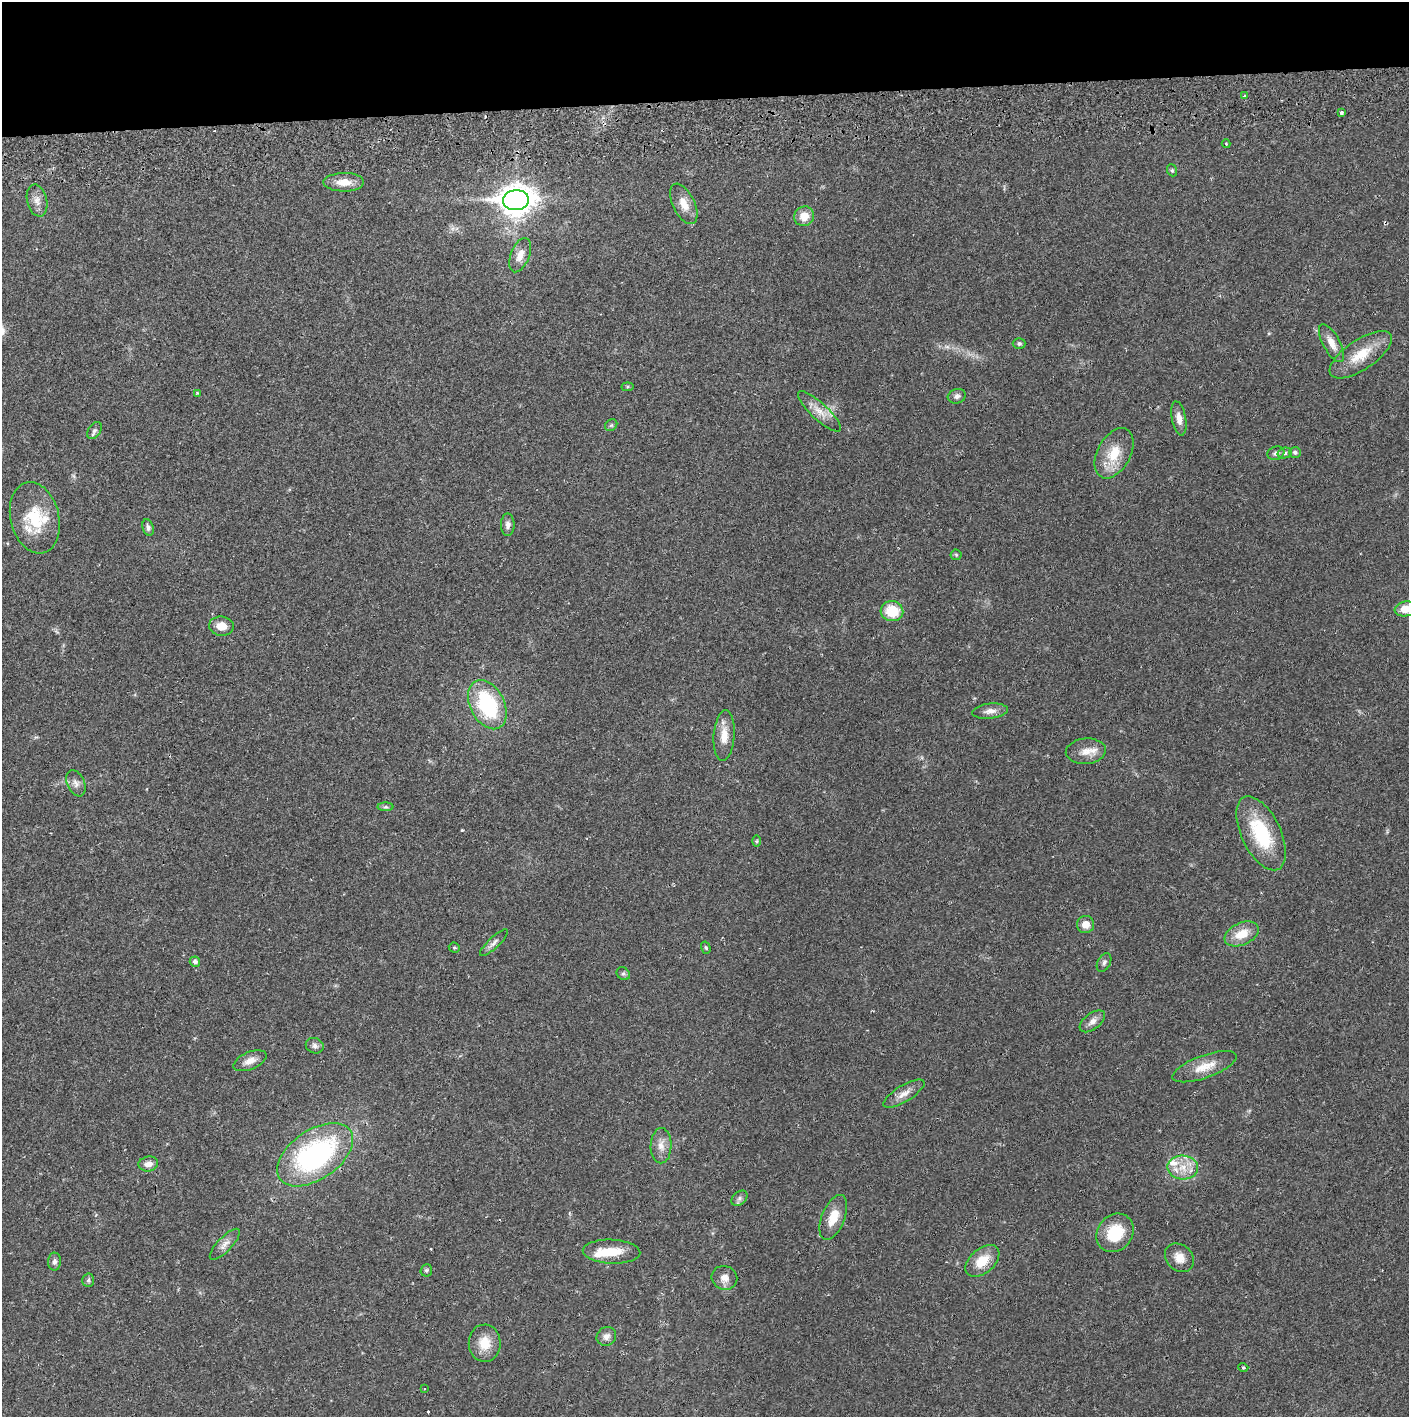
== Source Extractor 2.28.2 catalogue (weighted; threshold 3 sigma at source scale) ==
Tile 2 of 3 x 3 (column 2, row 1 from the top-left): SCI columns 1410-2816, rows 2886-4300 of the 4229 x 4358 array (HDU 1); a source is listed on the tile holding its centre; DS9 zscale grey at full resolution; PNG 1411 x 1419 px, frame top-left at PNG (2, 2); each listed source drawn as its Kron ellipse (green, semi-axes under 4 px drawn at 4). Shown black and unused: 7% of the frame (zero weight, under 2 of 3 exposures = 3% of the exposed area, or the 3 px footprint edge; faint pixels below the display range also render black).
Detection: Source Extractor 2.28.2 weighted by HDU 2 'WHT'; one run over the whole footprint, this tile lists its part. Background 0.0205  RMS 0.0034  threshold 0.0155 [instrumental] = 3 sigma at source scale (4.5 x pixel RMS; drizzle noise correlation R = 1.50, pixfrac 1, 0.05/0.05 arcsec/px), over >= 5 px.
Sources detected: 78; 1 inside a brighter object's white glare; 3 cosmic-ray / hot-pixel residue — neither listed nor drawn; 3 inside a brighter listed object's ellipse — not listed separately; the other 71 listed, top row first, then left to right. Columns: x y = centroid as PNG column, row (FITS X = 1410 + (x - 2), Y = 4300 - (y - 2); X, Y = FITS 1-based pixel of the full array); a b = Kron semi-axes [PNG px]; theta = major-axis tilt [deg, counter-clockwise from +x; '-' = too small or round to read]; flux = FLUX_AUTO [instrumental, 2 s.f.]
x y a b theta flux
1244 96 3 3 - 0.86
1342 113 4 3 - 0.86
1226 144 4 3 - 0.27
1172 170 6 5 - 0.56
344 182 20 9 1 4.6
37 200 16 10 -76 2.7
516 200 13 10 3 480
684 204 22 11 -64 4.5
804 216 10 9 - 4.3
520 255 18 9 68 3.3
1019 343 6 5 - 0.66
1332 343 21 8 -62 3.6
1361 355 36 15 34 9.2
627 387 6 4 7 0.46
197 393 3 3 - 0.32
957 396 9 7 17 1.3
819 411 28 8 -43 4.1
1179 418 17 7 -79 2.8
611 425 6 5 - 0.63
94 431 9 6 58 0.95
1295 452 6 5 - 0.79
1114 453 27 16 61 8.9
1276 453 8 6 18 1.3
1285 453 7 5 15 0.8
35 518 36 24 -76 16
508 525 11 7 -90 1.4
148 528 8 5 -73 1
956 555 5 5 - 0.46
1405 609 11 7 8 4.6
892 611 11 10 - 9.7
221 626 12 9 -4 3.4
487 705 26 17 -63 28
990 711 18 7 6 2.3
724 736 25 10 86 5
1086 751 20 12 4 4.1
76 783 14 8 -66 1.9
386 807 8 4 0 0.63
1261 833 40 19 -64 21
757 841 6 4 89 0.41
1086 924 8 8 - 3.3
1242 934 18 11 24 6.2
494 943 18 5 43 1.6
454 948 6 5 - 0.52
706 948 6 4 -72 0.55
195 962 5 5 - 1.1
1104 962 10 6 63 1.1
623 974 7 6 - 0.73
1092 1021 15 8 37 2.1
315 1046 9 7 -22 1.2
250 1061 17 8 23 2.9
1205 1067 34 11 20 6.2
904 1094 23 8 31 3
661 1146 18 10 89 3.2
315 1155 43 24 34 63
148 1164 10 7 8 2
1183 1168 15 12 -3 5.1
739 1198 9 6 42 0.97
833 1217 24 11 68 5.9
1115 1233 20 17 51 12
225 1244 20 7 46 2.3
612 1252 29 12 -2 9
1179 1258 16 12 -45 3.5
982 1261 20 12 41 7
54 1262 9 6 89 1.2
426 1270 6 5 - 0.66
724 1278 13 11 -20 2.6
88 1280 7 6 - 0.73
606 1336 10 9 - 1.8
485 1343 18 16 -88 6.2
1243 1367 5 3 - 0.34
424 1389 2 2 - 0.34
Isophote crosses this tile's border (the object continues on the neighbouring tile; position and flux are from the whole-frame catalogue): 1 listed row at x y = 1405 609